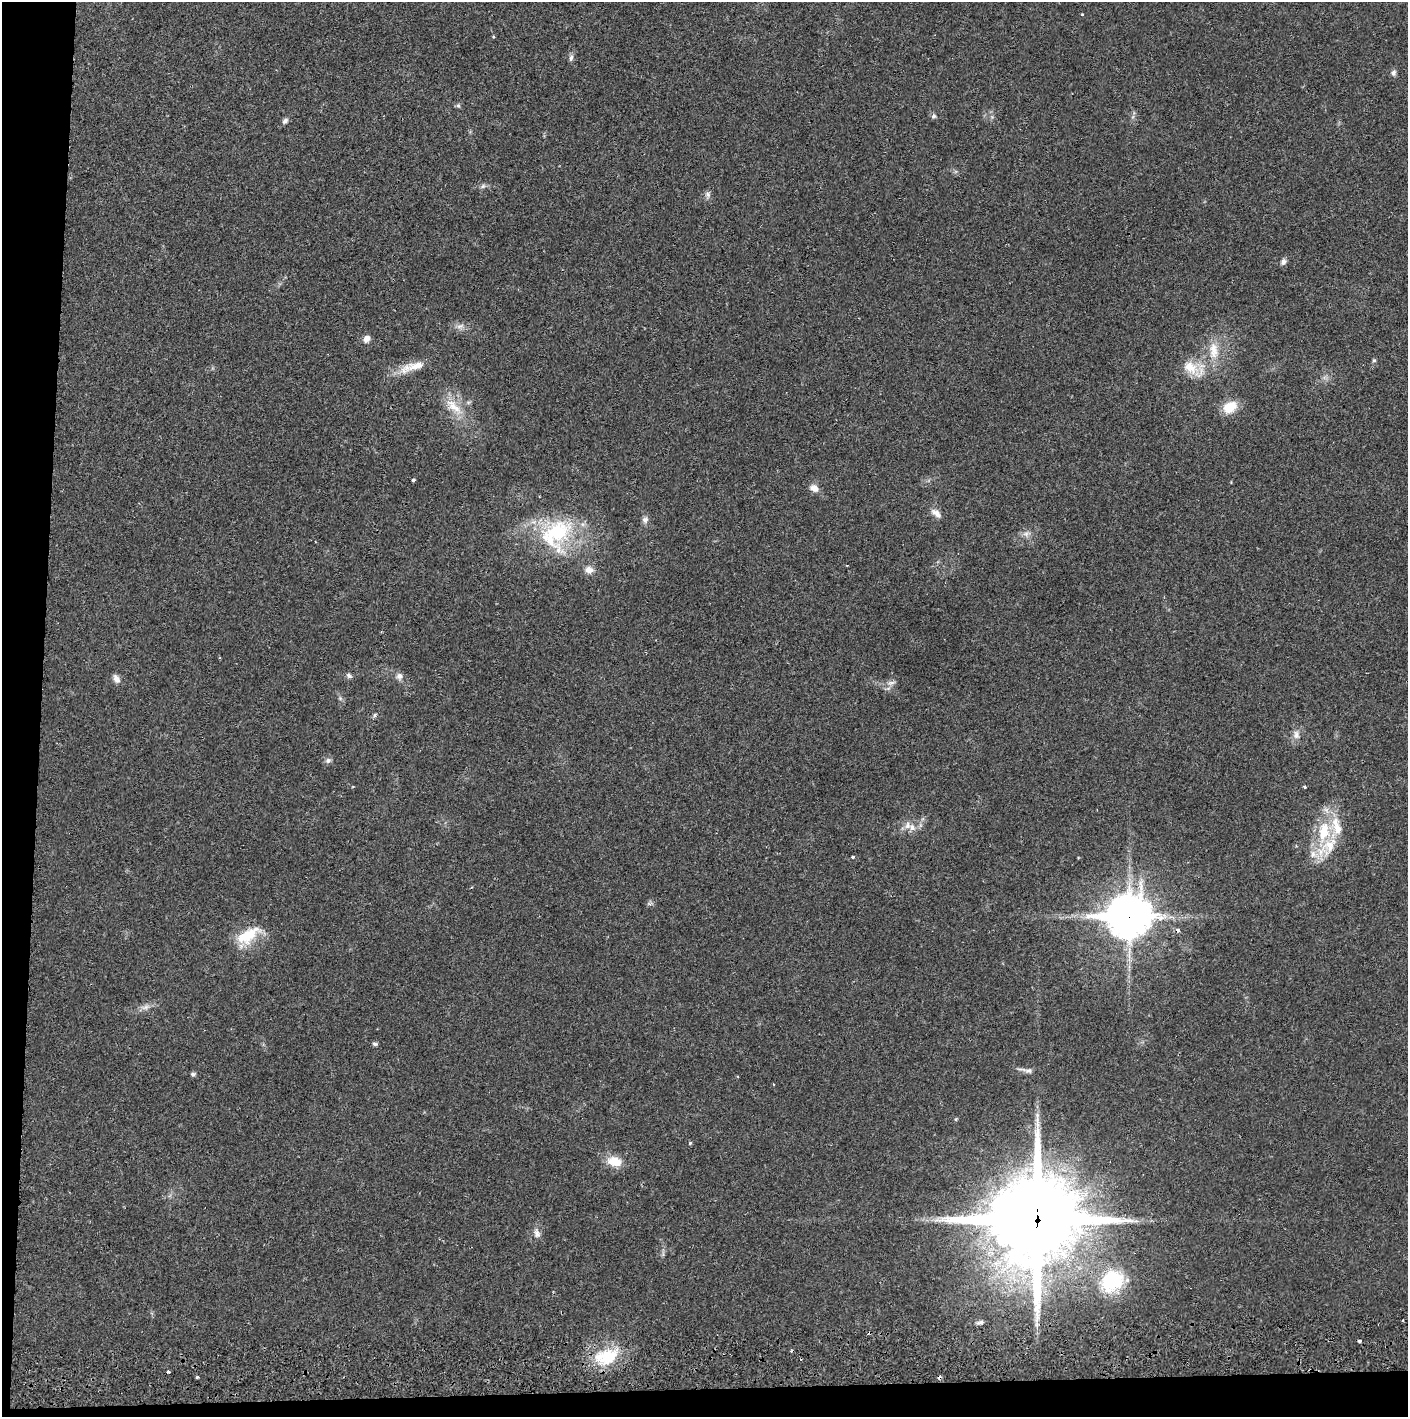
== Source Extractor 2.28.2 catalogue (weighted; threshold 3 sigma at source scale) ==
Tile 7 of 3 x 3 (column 1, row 3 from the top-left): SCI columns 5-1410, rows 57-1471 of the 4230 x 4359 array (HDU 1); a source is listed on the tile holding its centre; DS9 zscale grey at full resolution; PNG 1410 x 1419 px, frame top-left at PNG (2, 2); no overlay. Shown black and unused: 5% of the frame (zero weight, under 2 of 3 exposures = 3% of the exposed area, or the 3 px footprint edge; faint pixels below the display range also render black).
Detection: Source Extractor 2.28.2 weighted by HDU 2 'WHT'; one run over the whole footprint, this tile lists its part. Background 0.0216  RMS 0.0034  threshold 0.0155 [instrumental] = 3 sigma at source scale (4.5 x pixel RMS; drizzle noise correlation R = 1.50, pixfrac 1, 0.05/0.05 arcsec/px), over >= 5 px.
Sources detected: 65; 5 cosmic-ray / hot-pixel residue — not listed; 3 inside a brighter listed object's ellipse — not listed separately; the other 57 listed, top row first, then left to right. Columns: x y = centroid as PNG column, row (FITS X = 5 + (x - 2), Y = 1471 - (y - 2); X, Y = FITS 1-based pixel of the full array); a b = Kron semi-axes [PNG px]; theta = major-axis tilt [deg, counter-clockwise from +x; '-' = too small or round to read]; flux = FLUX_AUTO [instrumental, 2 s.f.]
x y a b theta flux
1082 14 3 3 - 0.33
493 37 4 3 - 0.33
571 58 10 5 74 1
1393 73 8 6 83 1.1
458 106 7 5 -68 0.63
934 116 7 6 - 0.8
992 117 5 5 - 0.6
285 121 8 6 42 1.1
483 186 8 5 36 0.87
708 195 9 7 -67 1.2
1283 262 9 7 62 1.2
460 326 11 6 16 1.6
366 339 10 8 60 1.8
1214 350 26 14 -89 7.6
1374 360 5 4 - 0.55
412 367 38 11 18 6.5
1190 367 27 18 -16 8.4
454 407 32 12 -42 7.8
1230 407 15 11 33 7.3
413 480 3 3 - 1.6
814 488 11 8 -29 2.4
936 513 16 8 -39 2.3
645 520 10 8 58 1.4
557 534 47 38 56 35
1026 534 11 9 13 1.9
589 570 11 9 -15 2.7
349 676 8 6 -34 1
399 676 10 9 - 1.7
116 679 11 7 -62 1.9
891 683 12 6 10 1.6
340 698 6 5 - 0.67
375 715 6 5 - 0.62
1296 735 13 10 90 2.4
328 760 8 7 - 1.1
1305 787 3 3 - 0.59
912 827 11 8 -51 2.5
1324 831 35 20 77 17
853 857 5 4 - 0.51
649 904 9 4 0 0.68
1129 917 17 14 5 890
247 936 34 15 37 12
145 1007 14 7 8 2
375 1044 7 5 -19 0.68
1027 1070 22 5 -9 1.7
193 1074 6 5 - 0.83
773 1084 3 2 - 0.25
956 1119 6 3 71 0.36
690 1143 4 4 - 0.47
614 1161 19 13 -12 6.1
1036 1220 30 29 - 5100
537 1233 13 8 -75 1.9
1112 1280 25 21 43 23
980 1322 10 4 9 0.78
1360 1341 3 3 - 0.84
607 1356 35 20 19 16
168 1372 3 3 - 0.73
197 1377 3 3 - 0.51
Overlapping masked pixels (flux is a lower limit): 2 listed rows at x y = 1129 917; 1036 1220